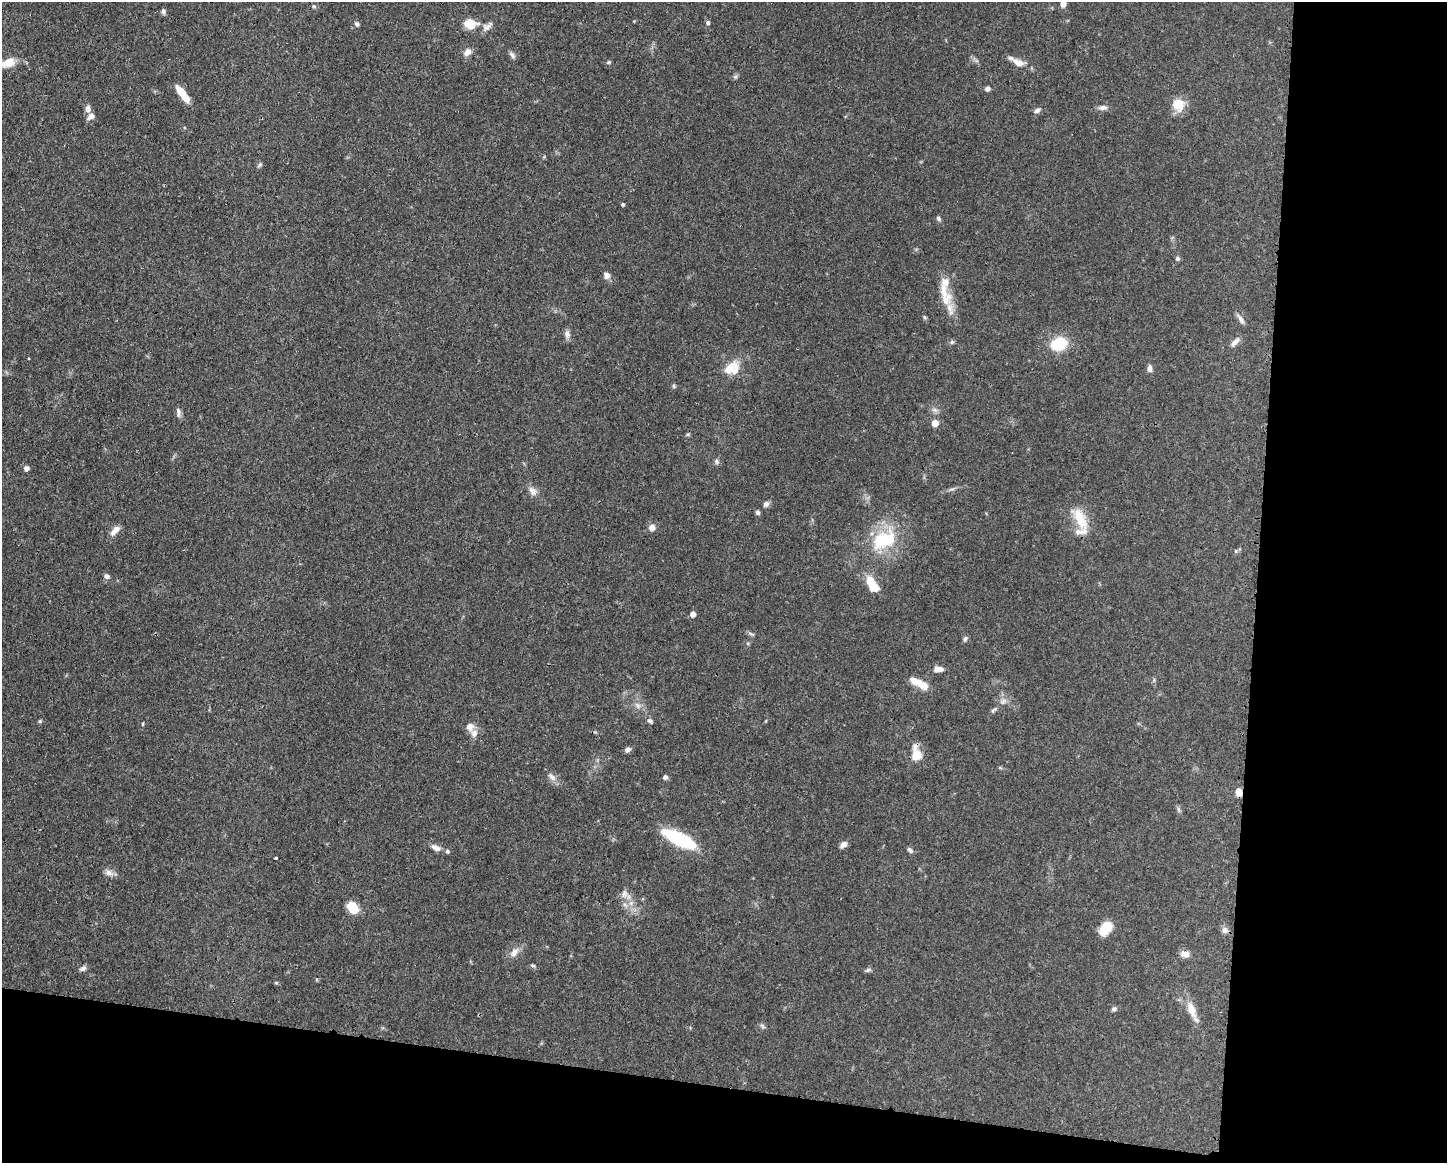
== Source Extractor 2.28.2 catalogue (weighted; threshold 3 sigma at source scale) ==
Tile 12 of 3 x 4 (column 3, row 4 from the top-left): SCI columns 3006-4450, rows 2-1162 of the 4680 x 4647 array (HDU 1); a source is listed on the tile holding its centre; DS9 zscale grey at full resolution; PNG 1449 x 1165 px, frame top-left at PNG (2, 2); no overlay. Shown black and unused: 20% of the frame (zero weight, under 3 of 4 exposures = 1% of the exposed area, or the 3 px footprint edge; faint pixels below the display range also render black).
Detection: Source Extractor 2.28.2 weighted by HDU 2 'WHT'; one run over the whole footprint, this tile lists its part. Background 0.0545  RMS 0.0032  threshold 0.0145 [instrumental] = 3 sigma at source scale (4.5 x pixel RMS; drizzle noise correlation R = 1.50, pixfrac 1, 0.05/0.05 arcsec/px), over >= 5 px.
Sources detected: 90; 7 inside a brighter listed object's ellipse — not listed separately; the other 83 listed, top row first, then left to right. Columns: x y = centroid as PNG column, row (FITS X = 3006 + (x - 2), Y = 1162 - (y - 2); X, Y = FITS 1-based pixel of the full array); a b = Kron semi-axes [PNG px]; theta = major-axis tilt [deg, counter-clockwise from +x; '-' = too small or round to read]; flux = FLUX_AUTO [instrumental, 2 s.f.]
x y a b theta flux
1063 3 8 6 78 2.3
314 6 6 5 - 0.47
163 11 8 4 -75 0.7
470 23 13 9 -5 5.7
708 23 5 5 - 0.74
357 24 7 5 -51 0.67
487 26 16 8 37 1.8
467 52 10 7 40 2
512 55 11 5 -54 0.9
609 62 6 4 0 0.45
1018 62 14 8 -28 3.2
8 63 21 10 19 4.5
735 77 7 4 1 0.57
987 89 6 5 - 1.1
182 94 20 6 -53 6.1
1178 105 16 15 - 5
1103 107 12 6 2 1.3
88 109 8 6 87 1.6
1037 110 8 6 35 0.97
91 116 9 6 53 1.7
259 165 8 4 47 0.61
623 204 5 4 - 0.4
938 218 7 5 -49 0.66
1177 259 6 6 - 0.63
607 275 8 8 - 1.4
944 291 34 14 -61 6.9
1241 319 15 5 -57 1.2
567 334 11 7 -80 1.4
952 342 6 5 - 0.57
1235 342 13 6 46 1.6
1059 344 15 11 16 12
1149 368 9 6 -90 1.3
729 369 27 11 48 5
674 386 6 4 -88 0.44
178 412 11 6 -79 1.3
935 423 6 5 - 3.3
688 434 6 4 17 0.41
716 461 8 6 -72 0.71
26 468 6 6 - 1.1
533 491 14 8 -50 1.9
766 504 7 6 - 1.1
758 512 6 5 - 0.71
1080 519 34 14 -65 8.1
652 527 7 7 - 1.7
115 530 16 7 46 2
884 540 35 23 24 18
107 576 7 6 - 0.91
871 583 19 10 -74 5.6
693 614 6 5 - 1.7
751 634 11 3 -15 0.57
965 639 8 5 69 0.71
938 669 12 6 0 1.9
916 681 18 10 -19 3.2
638 705 10 6 -46 1.3
994 710 12 5 39 0.85
40 721 5 4 - 0.38
650 721 7 5 -48 0.82
143 724 6 3 82 0.33
470 727 11 10 - 2
628 749 7 6 - 1.1
916 754 20 11 -83 4.7
552 777 15 7 -44 1.7
665 777 6 5 - 0.72
1238 792 8 6 -84 2.3
1178 809 7 4 -71 0.6
680 839 32 10 -26 25
843 844 9 6 39 1.5
436 848 12 7 -27 1.9
910 850 8 5 -45 0.82
447 851 5 5 - 0.54
276 858 3 3 - 0.64
109 873 10 8 -17 1.7
624 894 13 8 88 2
352 907 12 9 -44 6
1106 928 16 10 52 6.5
1225 930 9 7 -86 1.3
514 952 14 9 52 2.2
1185 954 10 7 -11 2.2
533 966 6 4 -2 0.46
83 968 10 5 33 0.98
868 970 8 5 28 0.64
1114 1009 7 5 27 0.76
1191 1009 23 10 -68 4.5
Overlapping masked pixels (flux is a lower limit): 3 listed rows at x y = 916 754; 1238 792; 680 839
Isophote crosses this tile's border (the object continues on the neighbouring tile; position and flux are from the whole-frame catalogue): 2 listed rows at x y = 1063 3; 8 63